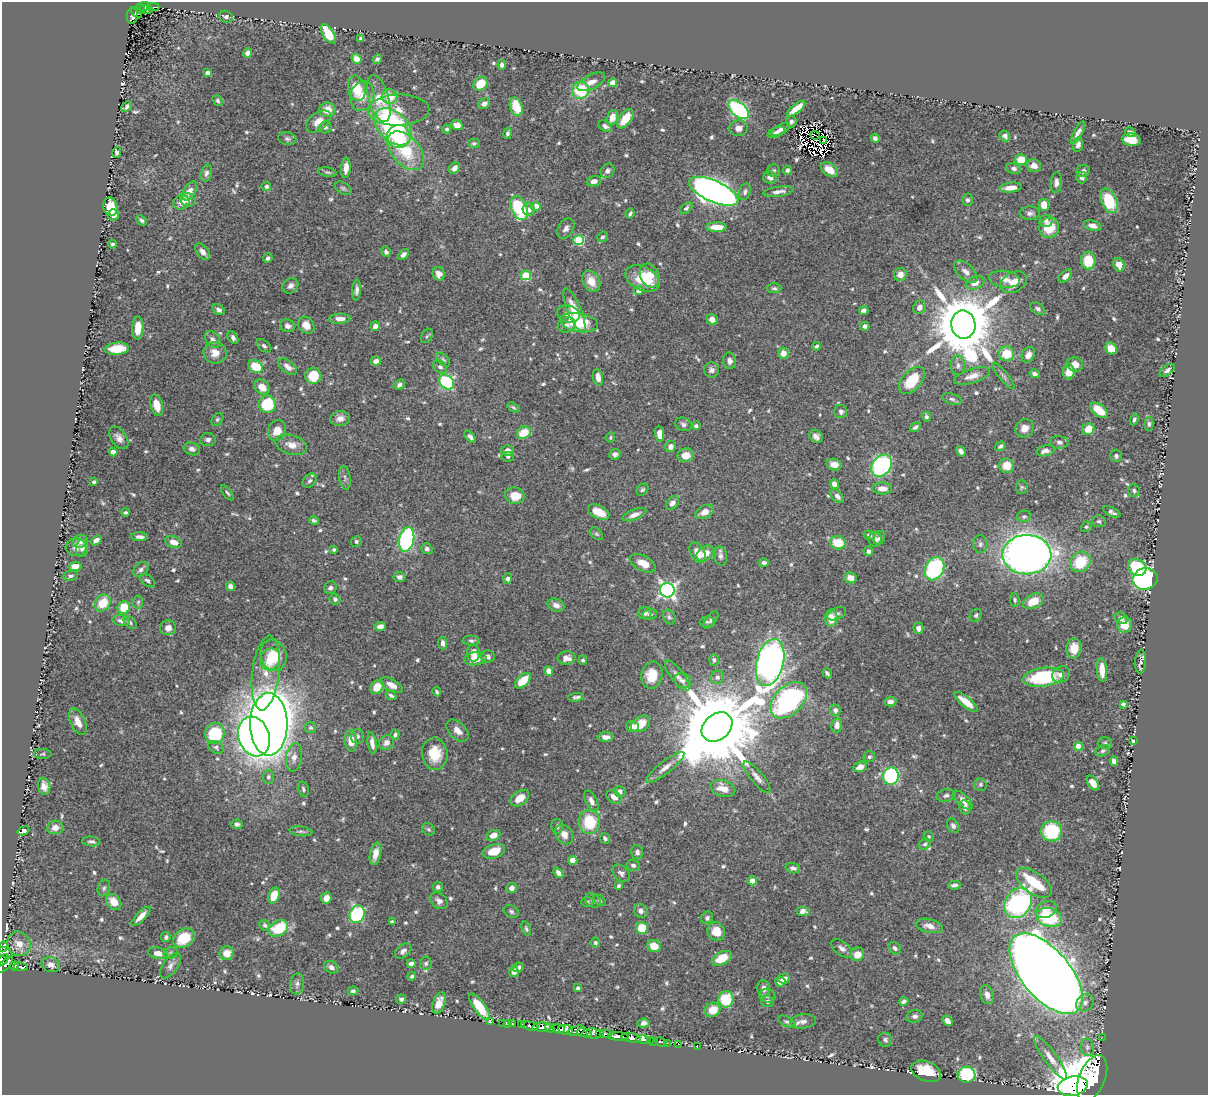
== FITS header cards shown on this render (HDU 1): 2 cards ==
NAXIS1  =                 1206
NAXIS2  =                 1093

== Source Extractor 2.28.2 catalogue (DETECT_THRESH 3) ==
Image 1206 x 1093 px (HDU 1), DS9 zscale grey, 1 PNG px = 1 image px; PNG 1210 x 1097 px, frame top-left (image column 1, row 1093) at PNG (2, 2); each listed source drawn as its Kron ellipse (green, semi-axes under 4 px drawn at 4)
Background 0.77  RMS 0.0093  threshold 0.0278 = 3 sigma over >= 5 px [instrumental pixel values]
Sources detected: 751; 11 with non-positive FLUX_AUTO (blend fragments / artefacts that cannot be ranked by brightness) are neither listed nor drawn; of the other 740, the 500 brightest by FLUX_AUTO listed and drawn (240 fainter detections omitted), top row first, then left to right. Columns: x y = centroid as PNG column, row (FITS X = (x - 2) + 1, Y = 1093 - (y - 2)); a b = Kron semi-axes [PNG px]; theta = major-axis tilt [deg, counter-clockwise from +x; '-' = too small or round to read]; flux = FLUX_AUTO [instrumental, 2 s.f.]
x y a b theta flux
144 6 7 3 4 100
153 7 6 3 -3 40
140 9 5 4 - 66
146 9 6 3 -11 72
136 13 7 4 -46 98
132 16 8 5 88 120
226 17 7 5 -22 2.4
328 34 11 5 -58 21
361 38 4 4 - 1.9
247 53 4 4 - 2.3
356 59 5 4 - 6.4
377 59 5 4 - 1.5
502 65 4 4 - 2.4
208 73 4 4 - 3.9
591 82 15 7 26 5.1
613 83 4 4 - 11
480 84 8 6 43 14
357 88 13 8 -77 18
581 90 8 8 - 28
362 96 15 12 74 8.4
389 96 8 7 - 15
379 98 24 10 -74 19
218 101 6 4 -49 1.5
484 104 6 5 - 3.1
126 107 6 4 43 1.9
516 107 9 6 -72 16
739 109 12 7 -42 99
796 109 11 4 39 10
327 110 8 7 - 8.7
398 110 31 15 2 13
612 117 8 5 74 7.2
625 119 11 6 53 12
318 121 14 8 38 5.6
791 121 6 5 - 1.6
457 125 6 5 - 5.5
605 126 7 5 -31 2
325 127 6 5 - 1.5
393 127 22 14 -44 110
738 128 9 8 - 4.3
447 129 4 4 - 1.3
781 129 10 5 30 3.4
776 132 9 5 23 2.4
1078 132 12 4 60 3.1
1130 132 5 4 - 1.6
508 133 6 4 77 1.6
815 135 5 2 - 1.2
1005 136 6 5 - 2.1
399 137 12 11 - 17
875 138 4 4 - 1.7
287 139 9 6 -14 1.8
824 140 3 2 - 1.1
1131 140 9 6 -10 11
474 143 6 4 -2 1.3
1078 145 7 5 81 2.8
406 151 22 14 -49 33
117 152 5 4 - 1.8
1021 159 6 5 - 13
1034 166 7 6 - 5
346 168 10 4 85 5.1
454 168 6 5 - 3.4
1013 168 7 5 -14 2.3
829 169 10 6 -36 7.6
787 170 4 4 - 1.7
607 171 8 6 54 2.6
773 171 6 6 - 1.6
1083 171 6 6 - 2.2
328 172 9 4 -10 1.3
206 173 8 5 74 2.3
770 177 6 6 - 3.8
1082 177 6 5 - 2.3
594 181 7 5 12 3.2
1056 183 10 5 85 2.4
266 186 5 4 - 1.9
343 188 9 5 -32 1.4
1011 188 11 5 7 6.1
190 191 10 6 58 4.8
714 191 26 10 -24 570
745 192 8 5 75 1.9
778 192 15 5 8 3.4
188 200 8 6 -26 4.4
968 200 6 5 - 1.5
1109 201 13 7 -65 27
181 202 8 7 - 4.1
1044 205 6 5 - 9.2
110 207 9 7 -78 9.8
536 207 4 4 - 14
519 208 13 8 -65 61
686 208 7 4 39 1.3
529 209 6 6 - 3.1
630 213 5 3 - 1.4
1030 213 10 6 2 2.6
114 215 6 5 - 3.7
141 220 6 4 -43 1.6
1046 221 6 6 - 2.3
1093 226 9 5 -14 3.5
717 227 10 5 -1 11
566 228 11 7 57 3.1
1049 228 10 9 - 17
602 237 6 5 - 1.3
579 240 5 5 - 44
112 244 4 4 - 1.2
203 252 9 6 -52 3.5
386 252 5 4 - 1.9
403 254 6 4 48 2.8
268 258 5 4 - 1.6
1088 261 9 7 -89 20
1119 265 7 5 -65 7
966 272 14 7 -42 4.4
439 274 7 6 - 4
900 274 6 6 - 5.4
526 275 5 5 - 35
650 275 12 9 -63 7.2
1065 276 8 5 44 3.3
642 278 18 12 -26 21
1005 279 15 8 -8 5.3
591 281 11 8 -61 8.8
1014 282 14 9 28 10
975 283 9 6 21 5.5
291 286 8 7 - 3
774 288 7 5 1 1.4
357 290 10 4 85 2.6
639 290 4 4 - 4.2
919 307 7 6 - 3.8
1038 309 8 5 -37 1.7
219 310 7 4 -38 2.2
864 310 5 4 - 2.5
574 311 23 7 -68 14
568 314 11 8 -16 4.1
340 319 10 5 1 4.2
712 319 6 5 - 4.1
579 323 19 9 -10 30
306 325 9 7 -49 7.4
567 325 9 7 17 2.9
963 325 14 12 -80 6600
288 326 7 6 - 3.1
375 326 5 4 - 3
865 326 5 4 - 2.1
138 328 11 5 86 10
427 336 8 5 61 1.4
233 338 7 5 -62 1.9
213 339 9 6 -52 2.3
264 346 8 5 -39 1.5
816 346 4 3 - 1.4
1111 348 6 5 - 7.9
117 349 12 6 5 15
215 353 11 10 - 6.5
783 353 5 5 - 5.3
1006 354 7 7 - 17
1028 355 8 6 60 4.4
443 360 8 5 -46 1.3
376 361 5 4 - 3.7
730 361 8 6 -79 2.6
1075 364 8 7 - 6.2
958 365 10 7 90 2.7
256 366 8 6 -37 18
288 367 11 6 -38 4.1
440 367 7 6 - 1.9
711 370 7 7 - 2.2
1167 370 8 4 38 2
1069 372 7 6 - 8.9
1035 374 5 4 - 2.1
313 376 8 8 - 18
972 376 18 7 17 5.9
1003 376 16 4 -50 2.2
598 377 8 5 -80 4.2
912 381 16 9 48 20
447 382 8 6 -45 66
399 385 6 4 45 2
262 387 8 6 -45 7
952 399 10 5 -17 1.8
267 404 9 8 - 26
157 405 11 6 -74 7.4
513 407 6 4 -35 1.1
1099 410 10 5 -38 15
841 411 6 6 - 2.2
926 417 5 4 - 1.2
340 418 10 7 10 4.2
217 419 7 5 51 1.1
1134 419 6 4 73 1.3
683 424 9 6 -22 2
1149 424 7 4 -90 1.4
696 426 4 3 - 1.6
915 427 6 4 36 1.8
1024 428 9 8 - 5.5
1088 429 6 5 - 11
277 430 10 8 68 8.2
524 433 7 6 - 15
660 434 8 4 -81 6.6
816 436 7 6 - 3
470 437 7 4 -45 2.3
610 437 5 5 - 1.1
119 438 12 7 -55 3.6
208 440 8 6 6 2.1
1059 442 9 6 -8 2.3
291 445 16 9 -16 6.8
670 446 5 5 - 3.6
1000 446 5 4 - 1.6
192 449 8 6 -19 2.5
508 450 6 5 - 4
961 451 5 4 - 2.7
1045 451 9 5 15 4.1
113 452 4 4 - 3.7
615 454 6 5 - 1.9
686 455 8 6 12 7.9
1116 456 6 5 - 1.4
508 457 6 5 - 1.1
834 465 8 6 -11 5.3
882 466 12 9 52 120
1007 466 7 7 - 10
345 478 12 5 -82 2
310 481 8 6 43 1.9
94 482 3 3 - 1.3
834 484 5 4 - 4.9
1022 487 7 6 - 1.2
882 488 10 6 -2 4.7
642 490 7 5 44 1.2
1134 491 6 6 - 1.8
227 493 9 4 -52 1.1
515 496 10 8 -9 11
837 496 8 5 -49 2.7
672 503 7 5 50 3
125 512 4 3 - 1.3
599 512 11 6 -28 11
704 512 10 6 27 5.6
1112 512 9 4 -28 1.9
634 515 13 5 22 4.1
1024 516 7 5 8 1.4
314 520 5 3 - 1.2
1099 521 7 6 - 1.5
1086 527 6 5 - 1.2
596 534 7 5 -40 1.2
869 535 6 4 -19 2
140 537 8 4 -3 2.6
879 538 7 5 65 2
407 539 12 7 78 120
96 540 6 4 37 3.4
875 540 7 6 - 3.2
80 541 8 6 21 5.4
356 541 5 5 - 1.4
174 542 8 5 -20 5.6
838 543 8 6 -14 16
980 544 9 7 88 2.2
76 547 10 9 - 4.4
82 548 8 6 87 2.2
427 549 6 5 - 1.7
334 550 4 4 - 1.1
868 551 5 4 - 1.9
697 553 11 7 -63 8.1
705 553 9 7 35 7.1
1027 555 24 19 1 560
720 556 9 6 -78 2.4
1080 562 11 9 46 26
643 563 14 7 -28 8.3
764 563 5 4 - 1.5
75 566 6 4 4 6.8
1137 567 9 8 - 35
141 569 9 6 44 2.5
935 569 12 9 65 76
71 576 7 5 10 1.5
399 577 6 5 - 2.5
850 578 6 5 - 5.9
508 579 5 4 - 1.7
1145 579 12 10 11 180
147 581 9 5 -38 1.5
230 586 5 4 - 2.3
330 588 7 6 - 2.1
667 590 7 7 - 200
335 599 6 5 - 1.6
1015 600 7 5 -82 1.2
1033 601 11 7 27 12
138 602 6 5 - 1.1
103 603 9 7 55 15
556 605 9 6 -24 3.3
124 608 6 6 - 17
645 613 7 6 - 2.5
650 614 7 5 10 1.5
837 614 10 5 25 1.7
976 615 7 5 49 1.6
669 617 8 6 -59 1.4
831 618 8 6 88 8.5
1121 618 7 5 -34 2.6
711 620 10 5 52 1.6
121 621 8 5 -13 2.2
707 622 7 5 6 1.1
130 623 7 5 -40 1.4
1125 625 8 7 - 9.7
380 626 5 4 - 4.1
168 628 8 7 - 4.4
918 628 5 5 - 3.1
471 641 8 5 -5 1.5
442 643 6 4 -83 2.5
1074 648 10 7 86 9.3
473 653 8 6 -88 5.3
273 655 16 13 -72 17
488 656 7 6 - 2.8
567 658 9 6 2 4
270 659 11 9 60 7.7
475 659 11 6 5 7.7
583 660 4 4 - 1.2
714 660 6 5 - 1.4
770 662 24 13 76 340
1141 662 12 5 86 1.9
1102 670 12 5 -86 7.2
549 671 5 4 - 5.2
266 673 37 13 83 15
827 673 5 3 - 1.4
652 675 13 10 78 13
1061 675 9 7 38 3.2
677 676 18 6 -53 4.1
717 677 7 6 - 2.3
1043 677 21 9 8 48
523 681 10 5 43 15
683 681 8 7 - 1.9
392 685 12 6 -27 5.5
377 687 7 6 - 11
437 692 5 3 - 1.1
391 695 5 4 - 1.5
576 697 8 4 6 1.6
789 700 22 14 45 120
890 702 6 5 - 2.7
966 702 14 5 -39 11
1123 704 4 3 - 1.2
835 710 6 5 - 2.6
78 722 14 7 -65 6.6
269 724 31 18 -90 1200
641 724 10 7 32 12
837 725 7 5 82 4.6
632 727 6 5 - 5.2
717 727 17 13 40 13000
311 728 5 5 - 1.6
458 731 13 8 -45 4.7
215 733 10 9 - 42
395 735 5 4 - 1.5
357 736 7 6 - 2.1
254 737 20 15 -73 430
606 737 8 4 2 3.5
351 741 10 6 -86 7.6
1133 741 4 3 - 1.9
372 743 11 4 -82 3.9
386 743 8 7 - 3.2
1105 743 7 6 - 1.4
1078 746 4 4 - 9.1
216 747 8 6 -26 1.9
1103 751 7 5 25 1.4
43 754 9 5 -2 1.1
435 754 16 12 -84 17
294 757 14 8 80 5.1
869 757 6 5 - 1.2
1114 761 5 4 - 2.9
665 767 24 6 38 5.7
860 767 7 5 20 4
891 776 8 8 - 84
268 777 6 6 - 1.6
757 777 20 6 -49 4
1093 783 8 5 -56 6.1
980 784 6 6 - 1.3
44 786 8 6 -77 4
723 788 13 8 -17 8.1
303 789 8 5 -72 1.5
620 791 6 5 - 2.9
946 795 9 6 13 2
614 797 8 6 -40 5.7
520 798 10 6 38 9
963 800 12 5 -43 4.7
591 801 11 5 -65 3.5
965 807 7 5 -76 3.1
589 822 12 11 - 26
237 824 6 4 3 1.6
557 826 7 6 - 1.4
953 826 8 5 -61 2.1
55 827 8 6 6 4.8
428 829 7 5 -33 1.2
23 831 6 4 21 2.2
301 831 11 5 -7 1.6
1051 831 10 10 - 42
564 834 11 8 -55 5.1
493 835 7 5 23 5.4
928 837 5 5 - 1.2
605 838 5 5 - 1.5
91 842 9 5 -5 1.8
925 844 6 5 - 1.3
494 851 11 7 19 11
637 852 7 6 - 1.9
375 854 11 5 78 5.6
573 860 4 4 - 13
633 865 7 5 -14 1.9
793 868 7 5 -16 2.2
558 873 6 4 -52 3.1
621 873 10 7 -43 2.4
752 881 4 4 - 11
1034 883 21 10 -36 33
954 885 6 4 10 2.2
619 886 4 3 - 1.3
438 887 5 5 - 1.8
104 888 8 6 71 1.6
512 888 5 4 - 3.4
274 895 8 5 67 11
326 898 6 5 - 5
593 900 8 6 -36 2
600 900 7 4 -38 1.1
439 901 9 7 -41 3.2
114 902 9 6 -54 9.7
587 902 6 5 - 1.2
1018 903 16 13 56 110
1046 909 11 8 26 6.2
511 911 8 6 -32 1.7
641 911 7 6 - 3.1
803 911 7 4 -6 3.4
357 914 9 7 67 79
141 916 12 4 46 5.1
1049 917 13 9 -16 46
707 918 6 6 - 2.4
392 922 4 3 - 1.4
265 925 5 5 - 1.7
929 926 14 7 -12 5.6
279 928 10 7 32 29
642 928 6 6 - 16
526 929 7 4 -72 1.2
716 931 9 8 - 10
166 937 5 5 - 1.7
184 938 12 9 34 20
595 943 5 4 - 1.3
19 944 12 11 - 8
654 946 7 6 - 8
4 947 5 3 - 57
842 948 12 6 -39 3.2
895 948 7 5 -48 2
403 951 9 6 37 2.6
5 952 8 4 -27 120
158 953 10 5 -11 5.5
171 953 7 5 22 1.3
227 953 7 7 - 7.8
857 954 7 6 - 7.2
722 958 11 6 27 13
3 960 7 4 41 250
426 963 6 5 - 1.7
5 964 10 4 47 400
411 964 4 4 - 2.4
51 965 9 7 -21 3.7
171 965 15 7 55 3.5
14 966 4 3 - 62
21 967 7 3 -9 160
331 967 7 6 - 3.1
518 967 6 4 21 2.6
514 972 5 5 - 2.8
1046 974 48 24 -50 3100
412 976 4 3 - 1.2
784 978 6 5 - 3.8
780 982 5 4 - 6.8
297 984 11 7 81 2.4
578 988 4 3 - 1.4
764 988 8 6 -81 3.2
353 991 5 4 - 1.5
987 995 9 6 -71 3.7
767 996 8 7 - 2.1
401 999 5 4 - 1.7
726 999 8 7 - 29
767 1001 6 5 - 1.7
904 1001 5 4 - 2.1
439 1003 11 6 71 6.2
1085 1003 9 8 - 3.1
480 1007 16 5 -54 17
712 1010 8 7 - 11
915 1016 8 6 15 2.1
803 1021 13 7 7 3.3
947 1021 6 4 -52 3.2
490 1022 3 2 - 13
787 1022 9 5 -26 1.5
502 1023 2 2 - 7.2
643 1023 6 4 6 3.2
507 1024 3 2 - 14
512 1024 4 3 - 35
521 1025 4 3 - 110
530 1026 9 4 -14 200
542 1027 10 4 2 780
550 1028 5 3 - 500
559 1029 6 4 -17 510
566 1030 7 5 -11 750
576 1031 9 4 15 520
584 1033 7 3 -12 300
593 1033 7 5 -11 410
600 1034 4 3 - 130
606 1034 6 4 3 200
618 1036 10 3 -5 830
1102 1037 2 2 - 8.8
631 1038 9 4 -11 950
643 1040 7 3 -10 82
885 1040 7 7 - 1.6
650 1041 3 3 - 19
654 1041 2 2 - 7.3
661 1042 6 3 -28 14
667 1043 3 2 - 8.3
679 1044 3 2 - 24
697 1047 2 2 - 9.1
1087 1047 8 6 -80 2
1050 1058 26 6 -54 7.5
926 1071 15 10 -21 16
966 1075 9 8 - 46
1092 1078 24 13 67 5500
1073 1086 15 9 11 50000
At the frame edge (FLAGS 8, measured only in part): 4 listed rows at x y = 4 947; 5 952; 3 960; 1073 1086
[240 fainter detections neither listed nor drawn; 11 non-positive-flux detections neither listed nor drawn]